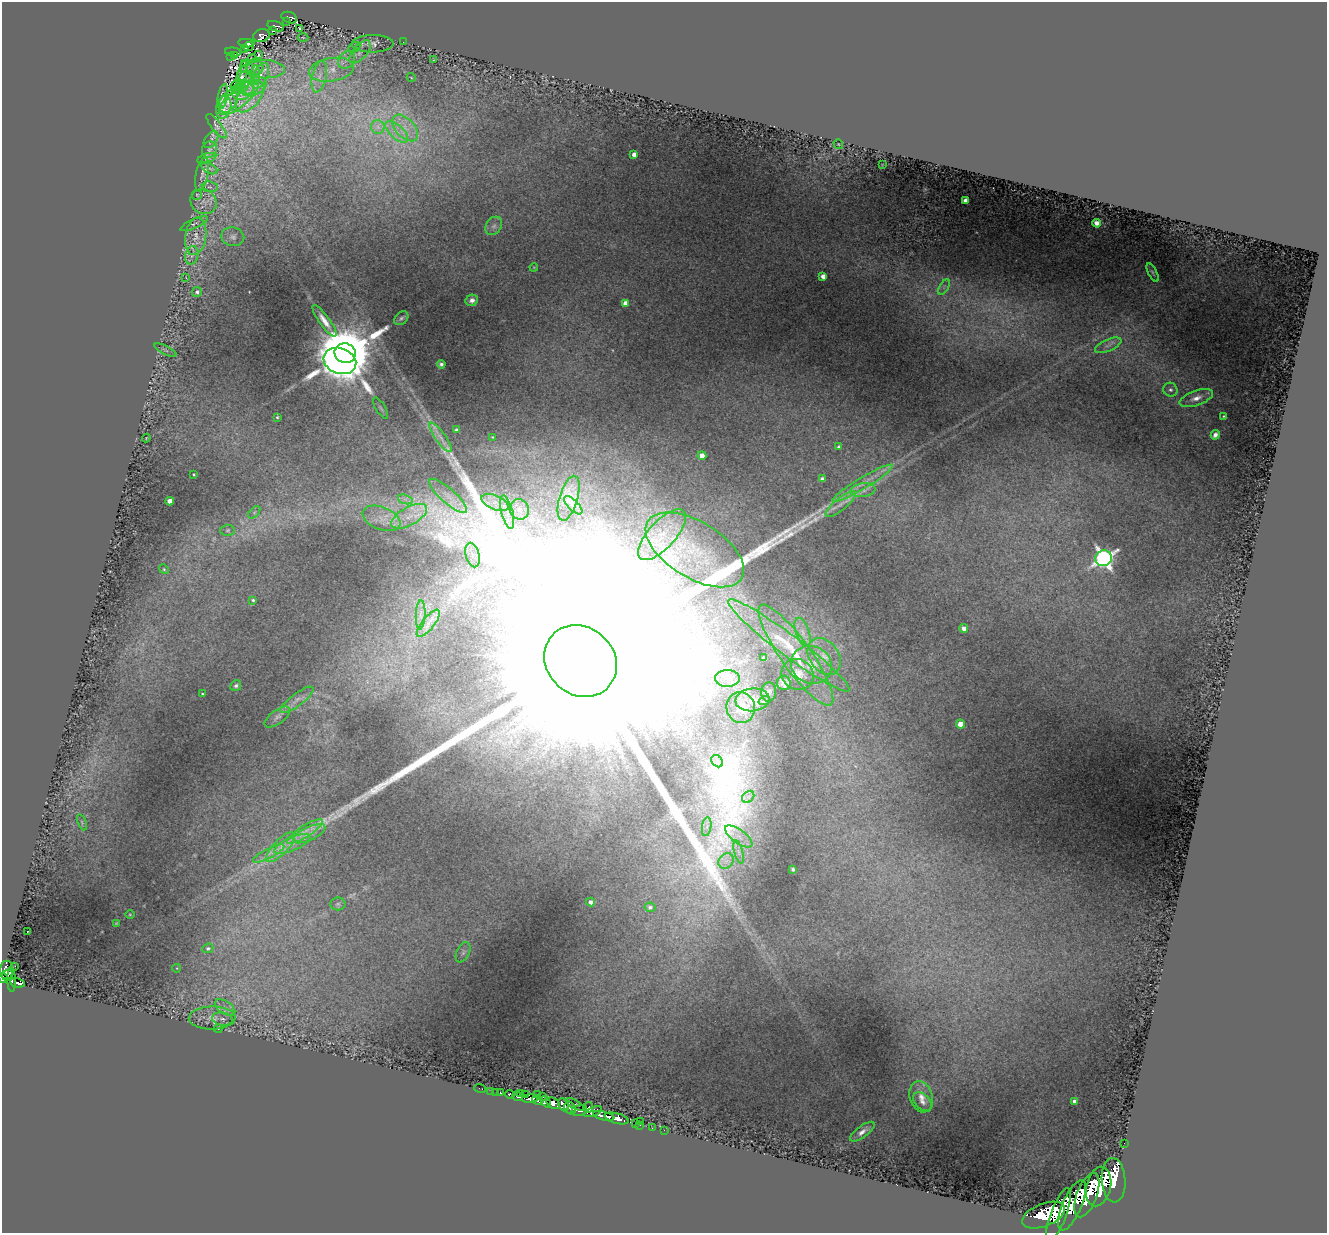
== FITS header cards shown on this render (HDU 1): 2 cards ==
NAXIS1  =                 1325
NAXIS2  =                 1231

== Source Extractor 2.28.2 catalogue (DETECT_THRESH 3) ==
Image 1325 x 1231 px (HDU 1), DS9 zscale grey, 1 PNG px = 1 image px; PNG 1329 x 1235 px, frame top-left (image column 1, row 1231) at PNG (2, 2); each listed source drawn as its Kron ellipse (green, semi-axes under 4 px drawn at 4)
Background 1.03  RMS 0.018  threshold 0.0536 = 3 sigma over >= 5 px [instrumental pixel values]
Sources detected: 209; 3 with non-positive FLUX_AUTO (blend fragments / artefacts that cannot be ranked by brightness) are neither listed nor drawn; the other 206 listed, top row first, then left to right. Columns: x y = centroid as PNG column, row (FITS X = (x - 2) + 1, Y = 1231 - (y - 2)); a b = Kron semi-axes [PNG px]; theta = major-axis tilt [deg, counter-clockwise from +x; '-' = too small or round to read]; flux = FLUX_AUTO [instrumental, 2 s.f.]
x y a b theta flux
289 18 8 5 -21 120
287 22 3 2 - 19
275 26 9 5 -17 120
300 28 3 2 - 5.5
273 31 3 2 - 18
261 36 8 6 17 140
303 37 5 3 - 1
403 42 3 2 - 3.1
246 43 8 3 -5 140
372 44 21 8 1 9.1
248 46 5 3 - 29
354 47 6 4 29 2.3
245 48 3 2 - 15
233 52 8 3 -6 150
360 52 14 7 49 7.9
258 54 3 3 - 5.6
234 55 3 3 - 27
230 57 3 3 - 27
252 59 5 2 - 1.2
347 60 10 7 53 6.8
434 60 3 2 - 0.73
245 63 3 2 - 3.4
255 67 9 7 -14 2
247 68 7 4 19 0.19
265 69 19 9 -1 16
331 70 23 11 9 23
255 75 10 4 89 4.2
242 76 15 5 77 5.3
260 76 14 7 63 10
319 76 16 7 77 11
411 77 4 3 - 0.96
247 83 12 6 -73 7
235 85 5 2 - 1.3
242 87 8 5 49 3.3
254 87 13 8 26 11
236 89 4 3 - 1.7
243 91 11 8 22 8.4
223 96 12 5 81 1.2
250 97 19 10 49 21
239 98 25 9 40 22
228 102 12 8 56 4.6
224 107 11 7 75 11
216 126 15 5 -52 3.9
378 127 7 6 - 5.1
405 128 16 9 -46 18
397 132 14 6 -42 12
211 140 9 6 54 3.6
838 144 5 5 - 1.4
209 149 8 7 - 4.1
634 154 4 4 - 7
207 158 10 4 18 2.7
882 165 3 2 - 0.85
209 168 8 5 -30 3.4
202 174 17 6 78 6
210 187 8 5 -8 3.1
197 195 5 5 - 1.9
965 200 4 3 - 6.8
203 202 13 12 - 13
1097 223 4 4 - 7.4
194 224 15 4 24 4.3
494 226 10 7 57 5.6
196 236 18 10 82 17
233 237 11 9 -11 7
192 255 9 6 76 6.1
534 267 4 3 - 0.94
1153 272 10 4 -63 2.5
823 276 4 4 - 9.2
186 278 3 2 - 3.5
944 287 9 3 59 2.4
197 292 5 5 - 3.1
472 300 6 5 - 4.8
625 303 4 4 - 9.3
401 318 8 6 43 2.8
324 321 19 5 -54 12
1108 345 14 6 23 6.8
165 350 12 3 -26 1.9
345 353 10 10 - 14000
340 361 17 12 -20 1800
441 364 4 4 - 3.6
1170 390 7 6 - 3.8
1196 398 17 7 19 11
381 408 12 5 -58 3.1
1223 416 3 2 - 0.94
277 417 3 3 - 1.5
457 430 3 3 - 3.3
1215 435 5 4 - 4.9
440 437 18 5 -54 10
492 437 3 3 - 0.98
146 438 4 4 - 0.88
839 447 4 3 - 3.1
702 456 4 4 - 14
193 474 3 3 - 1.3
822 479 4 4 - 5.6
863 483 35 5 31 18
863 490 12 7 8 7.7
448 496 24 7 -41 16
569 498 23 9 74 14
405 499 7 4 -18 4
170 501 4 4 - 13
495 503 14 7 -23 11
841 504 19 6 39 10
573 505 12 5 -46 5.1
519 509 10 9 - 10
254 512 7 4 45 2.3
507 512 17 6 -76 12
409 516 20 9 29 22
381 518 20 11 -22 20
228 530 7 5 3 2.2
662 535 32 13 47 37
695 550 55 28 -31 150
472 555 12 6 -75 9.7
1104 558 8 8 - 610
164 569 5 4 - 1.7
253 600 4 3 - 1.8
421 615 15 4 87 7.5
428 623 17 6 51 13
964 628 4 4 - 7.3
803 632 15 7 -71 11
789 645 75 10 -37 57
796 655 61 15 -55 68
824 656 20 14 -55 22
764 658 4 4 - 7.9
580 661 38 33 -42 480000
811 665 21 18 -23 29
798 674 16 15 - 16
727 678 12 8 -1 11
784 683 7 6 - 5.9
236 686 6 5 - 2.7
769 692 10 7 83 2.9
203 694 3 3 - 1.6
297 700 20 6 37 9.9
753 700 17 11 6 14
764 701 6 3 20 1.3
741 708 15 14 - 13
277 717 15 7 36 5.9
960 724 4 4 - 17
717 761 7 5 -47 3.2
748 797 7 5 44 3.8
82 822 8 4 -68 1.8
707 827 9 4 81 5.1
305 831 21 5 33 12
309 834 17 6 25 12
739 836 16 6 -37 13
292 844 20 6 24 14
280 847 19 7 46 14
739 852 12 4 -75 5.1
269 853 17 5 27 8
726 861 8 7 - 7.3
793 869 4 3 - 2
590 902 4 4 - 4.8
338 904 8 6 0 3
650 907 5 4 - 3.4
130 914 5 3 - 1.1
116 923 3 3 - 0.89
27 931 2 2 - 0.69
208 948 5 4 - 2.2
463 952 11 6 64 4.5
15 966 2 2 - 13
177 968 4 3 - 0.88
7 971 10 6 -90 410
7 975 5 3 - 290
3 978 5 4 - 360
11 980 12 4 -88 260
18 983 7 5 -12 210
225 1007 11 6 -33 7.3
212 1018 23 11 1 20
222 1019 10 6 -10 4.8
218 1029 4 3 - 11
480 1088 6 2 -18 10
491 1091 2 2 - 6.5
496 1092 2 2 - 5.6
500 1093 3 3 - 44
520 1093 3 2 - 28
509 1094 5 3 - 120
525 1094 3 2 - 41
537 1094 3 2 - 23
518 1097 5 3 - 180
543 1097 3 3 - 81
921 1097 16 11 -72 13
530 1099 8 4 3 670
537 1100 5 4 - 470
546 1102 6 4 -70 530
922 1102 11 7 -46 6
1075 1102 4 4 - 9.6
553 1103 7 5 -35 850
563 1105 7 5 -62 690
575 1105 10 3 -32 120
589 1107 5 3 - 160
570 1108 7 5 -54 330
579 1110 8 5 14 520
593 1112 9 4 21 270
604 1116 11 4 -14 1100
617 1118 12 5 -15 1300
641 1122 3 2 - 17
636 1124 3 3 - 29
640 1125 3 3 - 23
652 1128 2 2 - 9
664 1130 2 2 - 11
862 1132 15 5 37 7.1
1124 1143 2 2 - 7.6
1114 1180 22 12 -86 3400
1099 1187 20 12 76 4400
1087 1195 23 10 69 3900
1072 1205 27 9 67 4100
1044 1215 22 11 22 5000
1058 1215 28 7 70 4200
At the frame edge (FLAGS 8, measured only in part): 1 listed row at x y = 3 978
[3 non-positive-flux detections neither listed nor drawn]